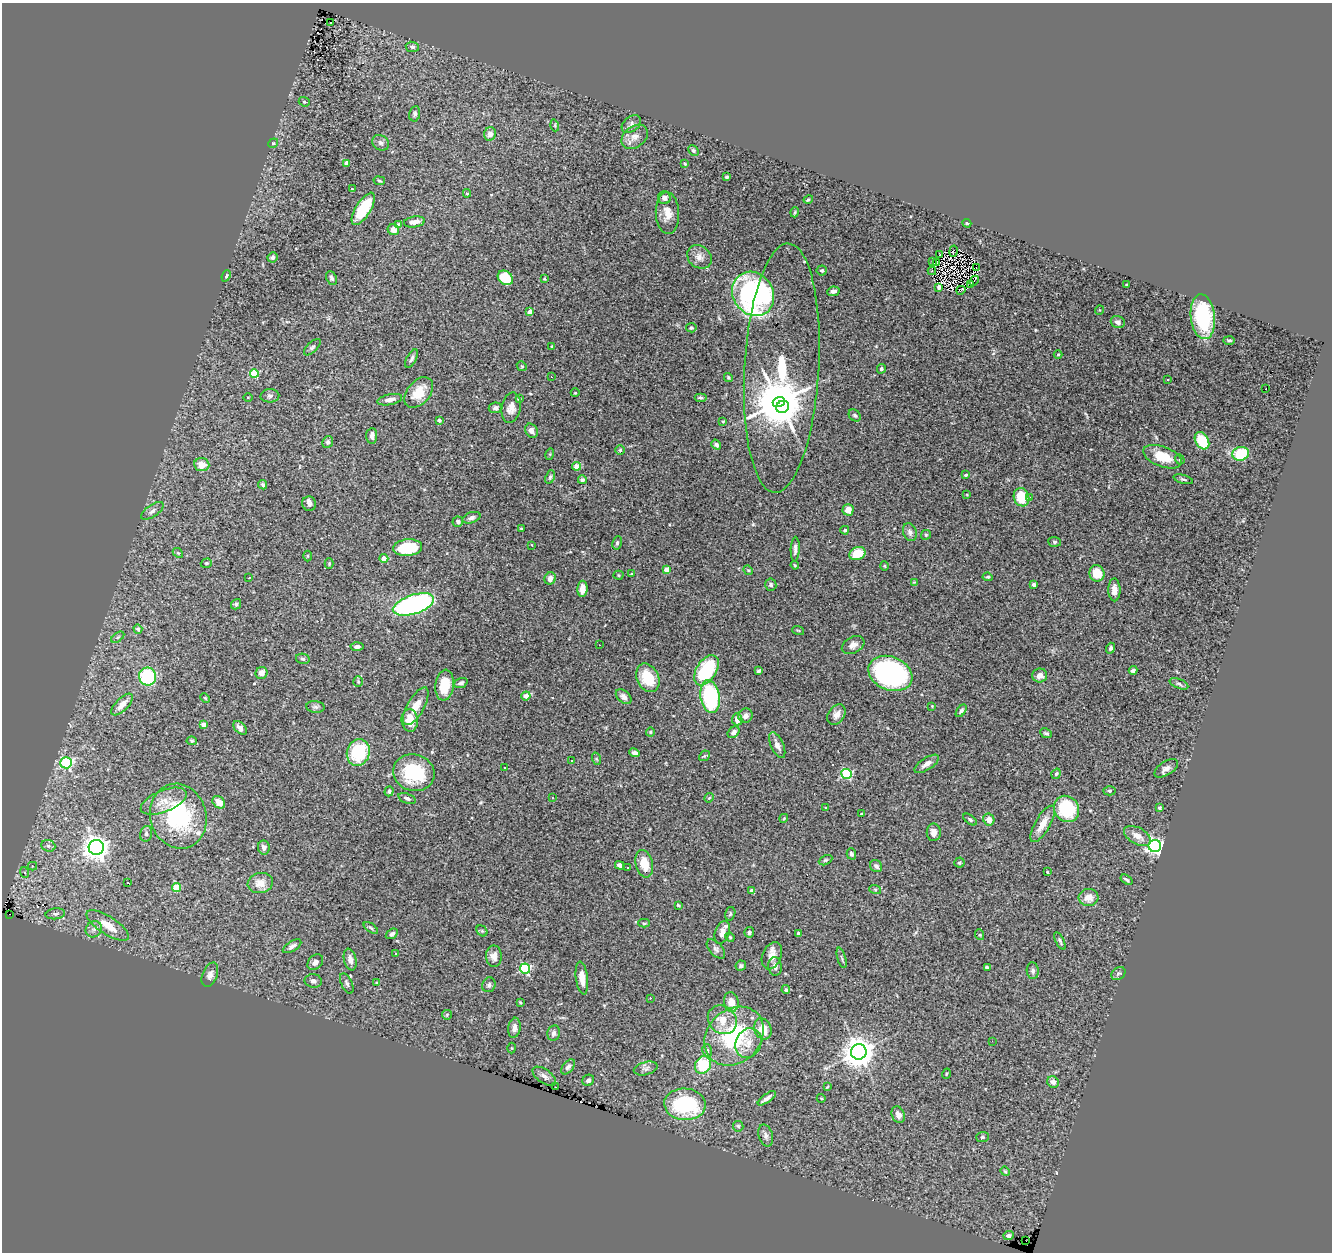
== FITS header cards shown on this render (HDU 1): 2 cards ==
NAXIS1  =                 1330
NAXIS2  =                 1250

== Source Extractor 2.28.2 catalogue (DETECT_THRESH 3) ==
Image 1330 x 1250 px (HDU 1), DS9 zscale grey, 1 PNG px = 1 image px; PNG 1334 x 1254 px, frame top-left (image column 1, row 1250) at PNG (2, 3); each listed source drawn as its Kron ellipse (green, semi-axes under 4 px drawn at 4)
Background 3.93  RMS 0.083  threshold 0.25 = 3 sigma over >= 5 px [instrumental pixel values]
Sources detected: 301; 4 with non-positive FLUX_AUTO (blend fragments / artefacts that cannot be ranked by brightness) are neither listed nor drawn; the other 297 listed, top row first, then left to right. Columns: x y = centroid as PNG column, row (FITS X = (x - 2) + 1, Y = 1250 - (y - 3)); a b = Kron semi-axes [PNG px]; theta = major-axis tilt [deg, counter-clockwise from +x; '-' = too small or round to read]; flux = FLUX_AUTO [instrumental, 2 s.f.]
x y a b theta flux
331 22 3 2 - 13
412 47 6 5 - 14
304 102 6 4 -21 7.9
415 114 8 5 79 13
631 124 11 7 39 22
555 125 6 4 -72 6.8
490 134 7 6 - 26
635 137 14 10 37 47
273 143 5 4 - 7.1
380 143 9 7 -33 19
693 151 6 4 -47 12
347 163 4 4 - 25
685 164 4 3 - 5.4
726 177 3 3 - 11
379 181 6 3 -10 6.4
352 189 3 2 - 4.7
467 193 4 3 - 8
664 198 6 6 - 30
808 200 5 3 - 7.3
363 209 18 7 58 260
795 212 5 3 - 6.3
667 213 21 11 -87 78
414 222 10 5 9 34
967 223 4 3 - 7
398 225 4 4 - 30
393 230 6 5 - 33
953 251 5 2 - 5.9
940 255 3 2 - 4.6
272 257 5 5 - 16
699 257 13 10 -38 41
932 261 3 2 - 5.7
936 262 4 2 - 6.2
977 268 3 2 - 2.1
822 270 5 5 - 9.8
932 271 4 2 - 7.9
226 276 6 4 68 12
332 278 7 5 -65 14
505 278 8 6 -40 160
544 279 4 3 - 6.9
974 281 5 2 - 5.9
970 285 3 2 - 9
1126 285 3 2 - 5
939 287 4 3 - 7.1
961 290 5 2 - 5.1
833 291 6 4 10 21
753 294 23 20 -55 1300
1099 310 5 3 - 4.5
530 312 4 4 - 45
1203 317 22 12 -83 350
1118 322 7 6 - 22
691 328 5 4 - 9.7
1229 340 6 3 0 7.5
312 347 10 5 45 13
552 347 3 3 - 8.3
1058 355 4 3 - 4.8
412 359 10 4 62 17
522 366 5 4 - 6.9
782 368 125 37 87 1700
881 369 5 4 - 9.3
254 374 4 4 - 230
551 377 3 2 - 9.8
728 378 4 3 - 6.3
1168 379 3 3 - 11
1266 388 3 2 - 33
419 392 18 11 50 110
575 393 4 3 - 3.9
270 396 9 6 2 16
248 397 5 3 - 4.6
700 397 6 4 0 11
519 399 3 3 - 6.5
390 400 13 5 11 30
779 402 6 5 - 25000
783 407 7 6 - 3800
495 408 6 5 - 14
511 408 15 9 79 46
855 415 6 5 - 11
439 420 4 3 - 12
723 421 3 3 - 5.6
531 431 7 6 - 33
372 436 8 5 86 25
1202 441 9 6 -58 200
328 442 6 5 - 17
716 445 5 4 - 15
620 450 4 4 - 7.9
550 454 6 3 73 5.4
1241 454 8 7 - 230
1162 457 20 10 -21 130
1180 459 5 4 - 7.7
202 465 7 6 - 60
577 466 4 4 - 120
966 475 4 3 - 10
550 477 7 4 67 12
1183 479 10 3 -16 9.5
582 480 4 4 - 19
263 485 5 4 - 11
967 495 3 2 - 3.9
1021 497 9 7 -70 150
1030 498 4 4 - 8.6
309 504 7 7 - 18
848 510 5 5 - 51
152 511 13 6 35 24
471 518 9 5 18 18
458 522 5 5 - 16
521 528 3 3 - 4.6
845 530 4 4 - 9.3
910 532 9 6 -70 23
926 535 5 4 - 6.8
1054 542 6 5 - 10
617 543 7 4 81 12
532 545 3 2 - 36
408 548 14 8 5 250
795 549 12 4 88 21
178 553 5 4 - 7
857 553 8 6 21 120
308 556 5 3 - 5.3
384 558 4 4 - 91
206 563 6 4 19 8.1
329 564 5 4 - 6.6
795 565 4 3 - 5.8
884 566 4 4 - 6.4
666 570 4 4 - 62
748 570 5 4 - 6.8
1097 573 8 7 - 110
631 574 4 3 - 4.7
618 575 5 4 - 6.4
988 577 5 4 - 9.5
249 578 3 2 - 16
550 578 6 5 - 33
914 582 4 4 - 4.2
771 585 6 5 - 14
1034 585 3 3 - 25
582 589 8 5 88 57
1114 590 11 6 -89 38
236 604 5 5 - 14
413 604 21 9 18 1100
138 629 4 3 - 10
798 630 6 3 -19 5.8
118 637 7 4 36 9.4
599 645 2 2 - 2.6
853 645 12 8 29 35
357 647 6 4 3 17
1110 648 5 4 - 12
303 659 7 5 -13 10
706 670 17 10 57 440
1133 670 4 3 - 16
759 671 4 3 - 13
262 673 6 6 - 34
890 673 23 16 -22 1300
1040 675 7 7 - 40
148 676 9 8 - 410
648 678 15 10 -64 170
358 682 5 4 - 7.1
461 683 7 4 21 15
1179 684 10 4 -21 12
445 685 15 9 83 120
526 696 4 4 - 46
624 697 9 6 -41 22
710 697 16 9 -80 520
205 698 5 3 - 4.9
122 705 14 6 45 53
416 706 21 8 61 74
932 706 3 3 - 3.7
315 707 9 6 -7 14
961 711 7 4 54 12
836 715 11 8 56 34
745 716 7 6 - 32
737 719 6 5 - 47
410 720 11 8 -84 81
203 724 4 4 - 34
240 728 8 5 -48 26
650 732 4 4 - 6.5
734 732 6 5 - 25
1046 733 6 4 -25 11
192 741 5 4 - 7.2
777 745 14 6 -65 36
358 752 13 11 73 300
635 753 5 4 - 17
704 756 6 4 42 7.3
597 759 6 4 -70 7.4
571 761 2 2 - 4.6
66 763 6 5 - 620
927 764 14 6 33 32
505 768 3 3 - 7.3
1166 768 13 7 32 28
414 773 21 18 -18 330
847 774 5 5 - 500
1056 774 5 4 - 11
389 791 5 4 - 9.9
1109 791 6 4 -2 8.1
407 798 9 5 -20 17
552 798 2 2 - 4.1
709 798 5 4 - 5.5
164 801 24 11 22 82
219 802 7 5 -46 60
826 808 4 3 - 5.4
1160 808 3 3 - 8.8
1067 809 13 12 - 350
862 814 3 2 - 6.8
178 816 33 28 -74 570
784 818 4 3 - 5.2
989 819 6 5 - 51
970 820 8 4 -38 11
1043 824 20 7 60 70
934 832 9 7 -89 33
146 834 8 6 76 12
1137 836 14 8 -29 52
48 846 7 5 -21 15
1155 846 6 6 - 1700
96 847 7 7 - 4700
264 847 7 5 -83 25
851 854 6 4 -74 12
825 860 7 4 26 9.5
959 863 5 5 - 9.7
644 864 14 8 -76 100
619 865 4 4 - 26
32 866 4 4 - 8.6
876 866 6 5 - 20
628 868 3 3 - 20
24 872 5 4 - 7.5
1047 872 3 2 - 4.8
1127 880 6 3 -35 9.5
128 883 4 2 - 6.6
260 883 12 10 10 63
176 887 4 4 - 160
875 889 6 4 -18 6
752 891 4 4 - 60
1089 897 10 8 5 57
678 905 3 3 - 6.6
9 914 2 2 - 6.5
55 914 10 5 6 15
730 914 7 5 75 10
644 923 6 4 1 9
108 926 24 9 -32 120
371 928 8 4 -36 10
94 929 8 7 - 27
482 931 6 5 - 9.5
722 932 12 7 71 38
749 932 5 4 - 11
392 934 7 4 33 18
799 934 4 4 - 22
980 935 5 3 - 6.5
730 937 5 4 - 5.8
1060 941 9 4 -63 12
292 946 10 5 32 21
716 949 11 6 -48 20
395 953 3 3 - 14
494 956 11 8 -88 37
772 956 14 9 67 49
842 958 10 3 -75 11
350 959 11 6 -78 30
315 962 9 6 44 26
741 966 5 5 - 12
775 966 9 7 -86 24
987 967 4 3 - 11
525 968 5 5 - 540
1033 971 8 6 -86 15
1118 973 8 6 35 12
210 975 13 7 69 29
582 978 16 6 -82 52
313 981 9 6 -9 24
347 983 11 5 -65 16
377 983 4 3 - 8.9
489 985 7 6 - 15
786 990 4 4 - 9.4
650 998 3 2 - 14
520 1002 3 3 - 8.3
731 1002 10 7 -80 67
447 1015 5 5 - 6.9
722 1020 15 13 -43 90
514 1028 10 6 81 28
763 1029 11 8 -68 83
554 1033 8 6 78 19
734 1036 32 26 44 530
992 1041 2 2 - 3.6
748 1043 15 12 65 68
512 1048 5 3 - 5.2
707 1050 6 5 - 11
859 1052 8 7 - 9000
703 1065 9 7 62 250
568 1067 9 5 49 18
646 1068 12 6 15 20
946 1074 5 3 - 5.5
544 1076 13 7 -35 28
588 1080 6 5 - 16
1053 1082 6 5 - 27
556 1087 3 2 - 7.1
827 1087 3 2 - 4.3
767 1098 11 4 36 22
821 1098 4 3 - 4.9
685 1104 21 15 -3 550
898 1115 8 6 -69 29
738 1126 5 5 - 9.3
766 1135 11 7 -75 21
982 1137 6 5 - 8.9
1005 1171 5 4 - 6.1
1009 1236 5 4 - 17
1026 1241 2 2 - 27
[4 non-positive-flux detections neither listed nor drawn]